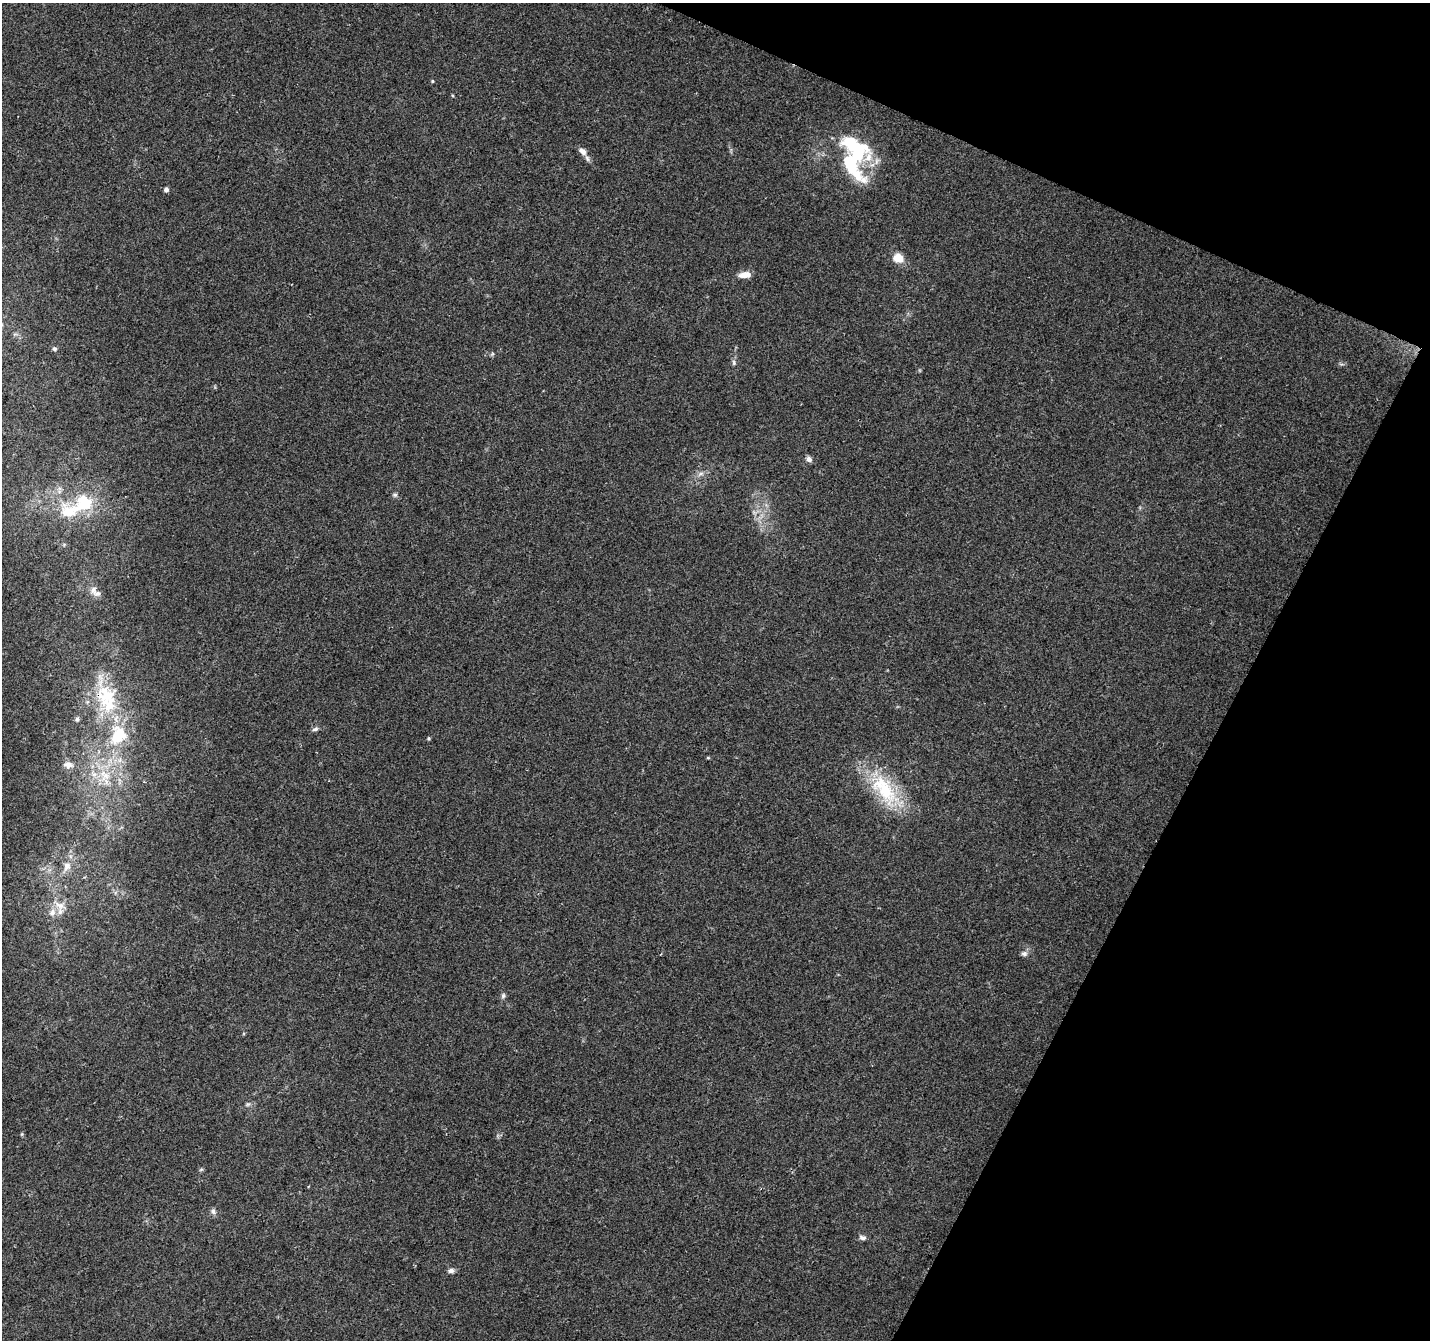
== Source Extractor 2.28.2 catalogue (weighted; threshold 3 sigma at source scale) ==
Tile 8 of 4 x 4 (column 4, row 2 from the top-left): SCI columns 4283-5710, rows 2881-4218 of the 5720 x 5825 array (HDU 1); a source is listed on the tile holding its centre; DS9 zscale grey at full resolution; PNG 1432 x 1342 px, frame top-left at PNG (2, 3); no overlay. Shown black and unused: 21% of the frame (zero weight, under 2 of 3 exposures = <1% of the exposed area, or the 3 px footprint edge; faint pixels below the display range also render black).
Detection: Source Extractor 2.28.2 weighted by HDU 2 'WHT'; one run over the whole footprint, this tile lists its part. Background 0.0704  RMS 0.0063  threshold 0.0286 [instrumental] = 3 sigma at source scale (4.5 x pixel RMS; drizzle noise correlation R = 1.50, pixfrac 1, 0.0396/0.0396 arcsec/px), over >= 5 px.
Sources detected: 42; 2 inside a brighter object's white glare — not listed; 6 inside a brighter listed object's ellipse — not listed separately; the other 34 listed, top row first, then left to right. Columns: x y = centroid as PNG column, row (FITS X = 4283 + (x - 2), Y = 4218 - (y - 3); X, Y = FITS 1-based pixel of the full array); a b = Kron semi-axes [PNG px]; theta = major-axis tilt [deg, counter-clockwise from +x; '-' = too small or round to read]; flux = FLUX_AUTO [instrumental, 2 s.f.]
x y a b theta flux
432 81 4 4 - 0.61
583 151 12 8 -42 3.9
858 152 29 27 42 44
166 190 5 4 - 2.4
898 258 5 5 - 26
745 275 11 6 4 7.1
54 349 6 5 - 1.3
492 354 6 4 72 0.82
734 363 8 5 -90 1.5
809 459 6 6 - 2.8
701 474 10 5 21 2.2
395 495 7 5 3 1.2
84 503 28 21 32 29
93 590 12 9 -85 3.9
106 695 53 31 -68 51
77 719 8 6 63 1.6
315 729 9 5 23 1.6
429 738 4 4 - 0.73
708 758 6 4 0 0.59
120 760 7 6 - 2.6
68 764 13 9 -5 4.6
104 775 22 15 -55 18
885 790 55 25 -54 44
67 866 14 10 62 5.4
60 905 18 10 -27 6.9
52 912 11 9 56 4.4
1024 953 9 7 13 2.1
503 996 6 6 - 1.5
248 1104 7 4 18 1.2
22 1134 6 4 71 0.68
201 1169 6 4 2 0.87
213 1211 8 6 -74 1.9
862 1238 10 6 -13 2
451 1271 8 6 12 2.1
Overlapping masked pixels (flux is a lower limit): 1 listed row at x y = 106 695